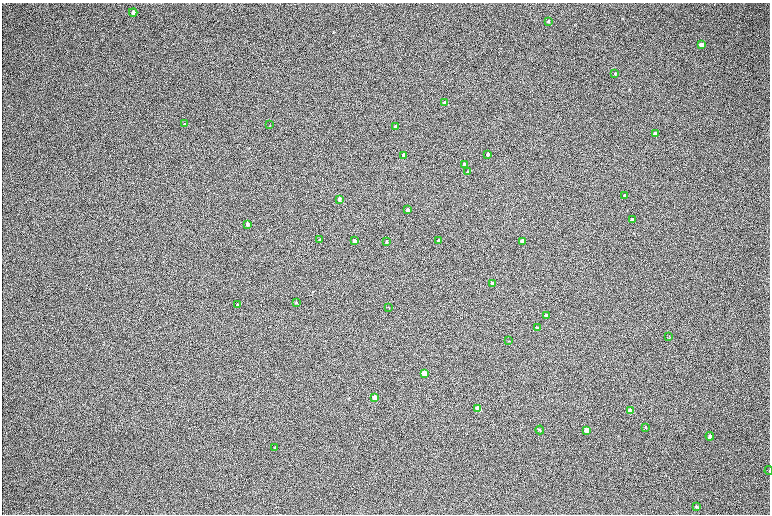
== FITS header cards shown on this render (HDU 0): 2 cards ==
NAXIS1  =                 1536 / length of data axis 1
NAXIS2  =                 1024 / length of data axis 2

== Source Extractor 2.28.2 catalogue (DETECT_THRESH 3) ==
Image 1536 x 1024 px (HDU 0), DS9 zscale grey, zoomed out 1/2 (1 PNG px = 2 x 2 image px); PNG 772 x 516 px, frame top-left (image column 1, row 1023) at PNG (2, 3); each listed source drawn as its Kron ellipse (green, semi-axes under 4 px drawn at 4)
Background 168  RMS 20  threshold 60.5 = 3 sigma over >= 5 px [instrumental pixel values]
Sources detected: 44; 2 cannot appear on this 1/2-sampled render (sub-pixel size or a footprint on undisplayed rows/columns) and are neither listed nor drawn; the other 42 listed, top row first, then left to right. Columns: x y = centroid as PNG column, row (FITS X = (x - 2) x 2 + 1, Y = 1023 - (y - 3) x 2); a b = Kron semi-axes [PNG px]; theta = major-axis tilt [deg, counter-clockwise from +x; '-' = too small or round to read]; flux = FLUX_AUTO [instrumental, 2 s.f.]
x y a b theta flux
133 12 4 3 - 19000
548 21 3 3 - 4800
701 45 4 3 - 21000
614 74 3 2 - 2500
445 103 3 3 - 53000
184 124 4 2 - 2500
270 125 3 2 - 1500
395 127 3 3 - 25000
655 134 4 3 - 29000
488 154 3 3 - 14000
403 155 3 3 - 43000
465 165 3 3 - 30000
467 172 3 3 - 6100
625 196 4 3 - 9000
339 199 3 3 - 22000
407 210 3 3 - 15000
632 220 3 3 - 23000
247 224 3 3 - 19000
319 240 3 2 - 3400
354 241 3 3 - 44000
386 241 4 2 - 3700
438 241 3 3 - 33000
522 241 3 3 - 39000
492 284 3 3 - 39000
296 302 3 3 - 2800
238 305 3 3 - 3900
389 307 4 2 - 2300
546 315 3 3 - 18000
537 328 3 3 - 5700
669 337 3 2 - 1700
509 341 3 2 - 2100
424 373 4 3 - 110000
374 398 3 3 - 67000
478 409 4 3 - 160000
630 411 4 3 - 100000
646 427 3 2 - 2400
540 430 4 3 - 3100
586 430 4 3 - 79000
710 436 4 3 - 11000
275 447 3 3 - 3100
769 471 4 2 - 2100
696 506 4 3 - 3600
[2 sub-pixel or undisplayed-footprint detections neither listed nor drawn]